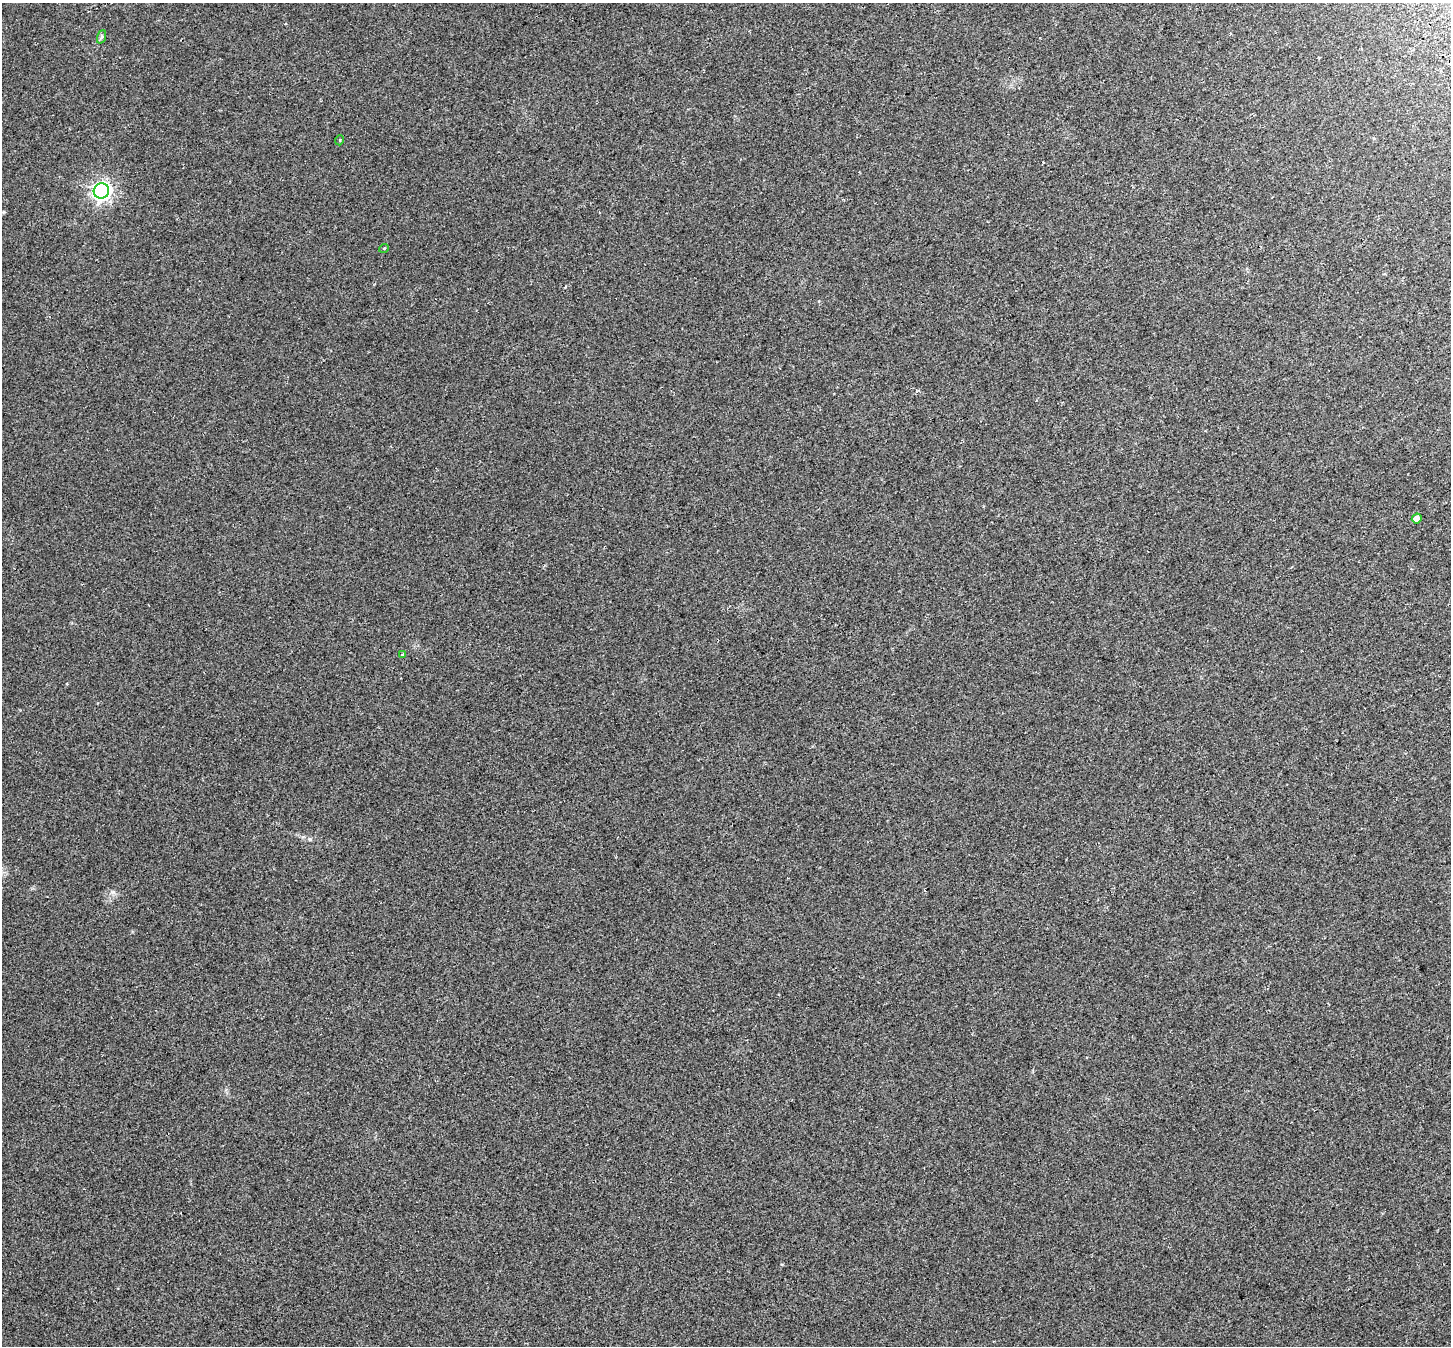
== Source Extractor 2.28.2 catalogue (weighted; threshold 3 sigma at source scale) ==
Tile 10 of 4 x 4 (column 2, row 3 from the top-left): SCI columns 1508-2956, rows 1528-2871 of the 5917 x 5803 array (HDU 1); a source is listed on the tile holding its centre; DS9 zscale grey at full resolution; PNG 1453 x 1348 px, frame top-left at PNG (2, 3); each listed source drawn as its Kron ellipse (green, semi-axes under 4 px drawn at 4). Shown black and unused: <1% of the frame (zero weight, under 2 of 3 exposures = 4% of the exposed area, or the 3 px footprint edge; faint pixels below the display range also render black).
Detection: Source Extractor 2.28.2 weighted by HDU 2 'WHT'; one run over the whole footprint, this tile lists its part. Background 0.0439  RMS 0.01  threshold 0.047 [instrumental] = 3 sigma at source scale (4.5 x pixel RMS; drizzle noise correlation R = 1.50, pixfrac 1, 0.0396/0.0396 arcsec/px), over >= 5 px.
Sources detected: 7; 1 cosmic-ray / hot-pixel residue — neither listed nor drawn; the other 6 listed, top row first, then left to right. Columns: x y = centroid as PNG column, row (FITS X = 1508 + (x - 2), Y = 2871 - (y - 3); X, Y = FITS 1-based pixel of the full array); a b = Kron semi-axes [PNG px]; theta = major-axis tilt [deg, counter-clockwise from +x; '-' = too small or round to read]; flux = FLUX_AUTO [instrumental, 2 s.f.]
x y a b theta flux
101 37 7 4 70 1.8
340 140 5 3 - 0.82
101 191 8 7 - 420
384 248 5 3 - 0.83
1417 519 5 5 - 5.8
402 654 3 3 - 3